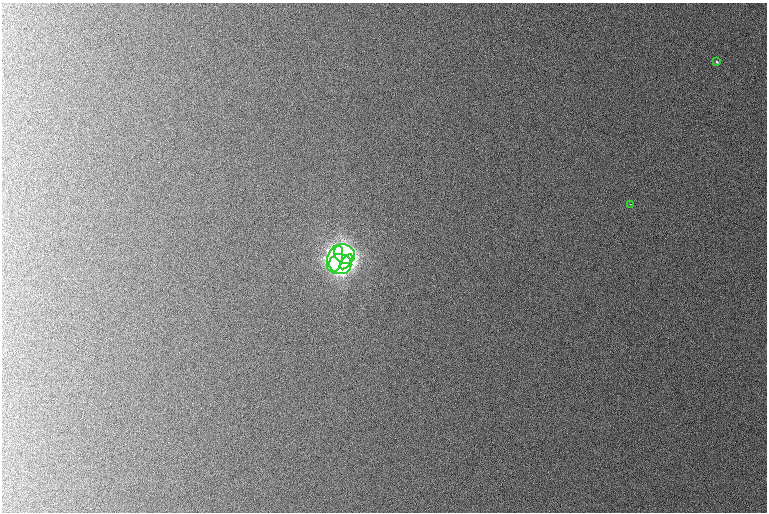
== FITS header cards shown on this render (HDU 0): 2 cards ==
NAXIS1  =                  765 /
NAXIS2  =                  510 /

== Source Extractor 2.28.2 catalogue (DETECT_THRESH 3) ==
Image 765 x 510 px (HDU 0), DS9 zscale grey, 1 PNG px = 1 image px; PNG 769 x 514 px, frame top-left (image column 1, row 510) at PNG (2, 3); each listed source drawn as its Kron ellipse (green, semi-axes under 4 px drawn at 4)
Background 1090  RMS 11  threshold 32.5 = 3 sigma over >= 5 px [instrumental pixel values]
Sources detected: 6; all 6 listed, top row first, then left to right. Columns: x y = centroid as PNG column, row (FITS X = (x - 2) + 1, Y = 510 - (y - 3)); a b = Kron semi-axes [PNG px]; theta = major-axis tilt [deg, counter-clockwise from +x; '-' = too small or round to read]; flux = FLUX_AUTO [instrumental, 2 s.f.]
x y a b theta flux
716 62 4 3 - 830
630 204 3 2 - 790
344 254 11 9 -32 280000
335 259 14 7 75 300000
346 262 8 4 54 210000
340 264 11 10 - 460000